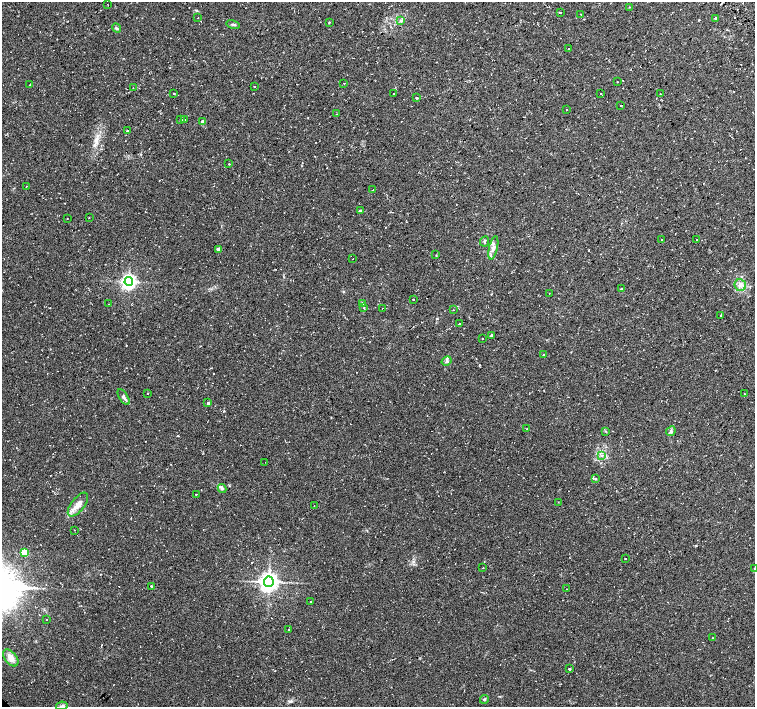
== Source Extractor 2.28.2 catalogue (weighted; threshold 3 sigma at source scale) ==
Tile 10 of 4 x 4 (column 2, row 3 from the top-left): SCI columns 1550-3055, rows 1606-3014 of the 6070 x 6056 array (HDU 1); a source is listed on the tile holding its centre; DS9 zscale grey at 2 x 2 block average (1 PNG px = mean of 2 x 2 image px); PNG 757 x 709 px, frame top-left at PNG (2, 2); each listed source drawn as its Kron ellipse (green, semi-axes under 4 px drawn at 4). Shown black and unused: <1% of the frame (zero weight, under 2 of 3 exposures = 2% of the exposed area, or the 3 px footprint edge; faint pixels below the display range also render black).
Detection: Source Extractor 2.28.2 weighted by HDU 2 'WHT'; one run over the whole footprint, this tile lists its part. Background 0.11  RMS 0.0079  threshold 0.0356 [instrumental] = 3 sigma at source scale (4.5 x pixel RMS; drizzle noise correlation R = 1.50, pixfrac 1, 0.0396/0.0396 arcsec/px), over >= 5 px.
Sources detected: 105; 16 cosmic-ray / hot-pixel residue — neither listed nor drawn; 1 inside a brighter listed object's ellipse — not listed separately; the other 88 listed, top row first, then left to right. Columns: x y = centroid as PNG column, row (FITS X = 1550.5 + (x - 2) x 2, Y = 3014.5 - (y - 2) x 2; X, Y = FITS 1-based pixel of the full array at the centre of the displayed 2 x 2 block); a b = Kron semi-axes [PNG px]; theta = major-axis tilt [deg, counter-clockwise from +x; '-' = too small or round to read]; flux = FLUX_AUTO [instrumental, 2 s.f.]
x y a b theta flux
107 4 2 2 - 0.56
630 7 2 2 - 0.96
560 13 2 2 - 9.9
581 14 2 2 - 1
198 18 2 2 - 0.65
715 18 2 2 - 10
401 21 4 4 - 2.9
329 23 3 2 - 1
233 25 6 3 -14 3
116 28 5 3 - 2.5
569 49 2 2 - 2.5
617 82 2 2 - 2
344 83 2 2 - 2.5
29 85 2 2 - 1.6
254 87 2 2 - 1.1
133 88 2 2 - 1
174 93 2 2 - 6.8
601 93 2 2 - 2
394 94 2 2 - 3.4
660 94 2 2 - 1.9
416 98 3 2 - 1.1
621 105 2 2 - 4.8
567 110 2 2 - 0.81
337 114 2 2 - 0.74
181 120 2 2 - 3.7
184 120 2 2 - 22
203 121 3 3 - 8.1
127 131 3 2 - 1.2
229 164 2 2 - 1
26 186 2 2 - 2
373 190 2 2 - 0.77
360 211 3 3 - 6.5
89 217 2 2 - 0.89
67 219 2 2 - 1.6
662 239 2 2 - 4
697 240 2 2 - 3.8
485 241 5 3 - 2.7
493 248 12 3 77 6.8
218 249 3 3 - 10
436 255 2 2 - 1.1
353 259 2 2 - 1.3
129 282 4 4 - 530
740 285 6 5 - 7.3
621 289 3 2 - 2.1
549 293 2 2 - 0.64
413 300 2 2 - 2.4
362 303 4 3 - 2
109 304 2 2 - 0.8
364 307 2 2 - 1
383 308 2 2 - 1
453 310 2 2 - 1.3
721 315 2 2 - 9.5
459 323 2 2 - 5
491 335 4 3 - 2.2
482 339 2 2 - 0.86
543 355 2 2 - 3.1
447 361 5 3 - 3.2
147 393 2 2 - 2.7
745 394 2 2 - 0.78
124 397 9 3 -57 6.1
208 403 3 3 - 3.6
527 429 2 2 - 1
605 431 3 2 - 1.1
671 431 5 3 - 3.3
601 455 3 2 - 1.8
265 462 2 2 - 1.1
596 479 3 2 - 1.4
222 488 4 4 - 3.1
196 494 2 2 - 4
558 502 2 2 - 0.78
78 505 14 6 52 16
314 506 2 2 - 3.2
74 530 2 2 - 0.69
25 552 3 3 - 39
625 558 2 2 - 8.3
483 568 2 2 - 2.3
754 569 2 2 - 3.1
269 582 5 5 - 960
151 586 2 2 - 4.9
566 589 2 2 - 1
311 601 2 2 - 4.2
46 620 2 2 - 2
288 629 2 2 - 1.1
712 638 2 2 - 0.74
11 658 10 6 -51 14
569 669 2 2 - 290
484 699 4 3 - 2.1
62 706 6 3 11 3.4
Isophote crosses this tile's border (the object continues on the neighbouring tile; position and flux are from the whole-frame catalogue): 1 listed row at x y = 754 569
Diffuse or blended objects may show on this block-average render without a row.